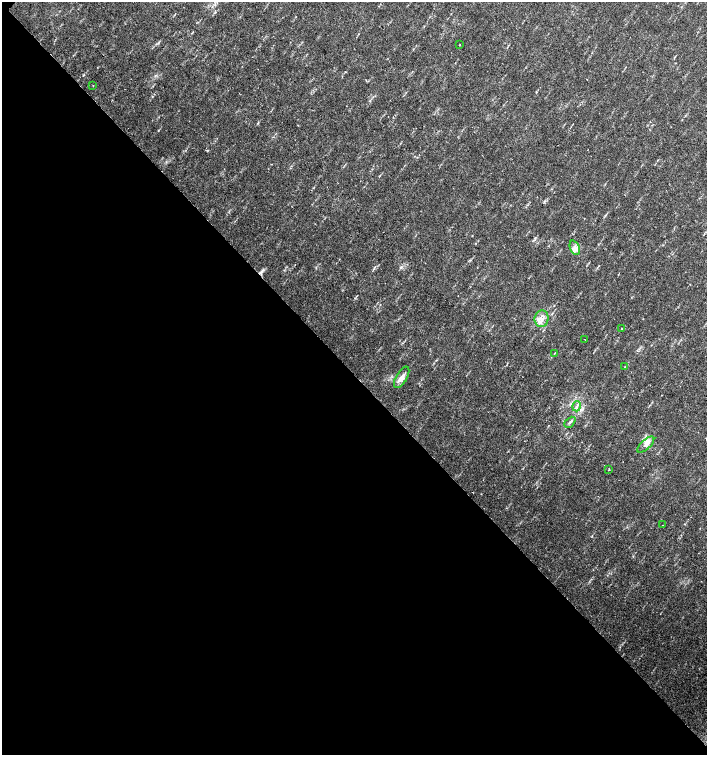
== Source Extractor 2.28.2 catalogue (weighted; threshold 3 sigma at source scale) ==
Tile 14 of 4 x 4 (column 2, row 4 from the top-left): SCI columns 1635-3043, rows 1-1506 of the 6023 x 6029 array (HDU 1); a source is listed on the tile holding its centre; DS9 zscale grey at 2 x 2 block average (1 PNG px = mean of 2 x 2 image px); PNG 709 x 757 px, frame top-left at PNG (2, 2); each listed source drawn as its Kron ellipse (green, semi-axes under 4 px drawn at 4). Shown black and unused: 51% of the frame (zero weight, under 2 of 3 exposures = <1% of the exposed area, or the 3 px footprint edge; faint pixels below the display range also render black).
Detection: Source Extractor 2.28.2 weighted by HDU 2 'WHT'; one run over the whole footprint, this tile lists its part. Background 0.0334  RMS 0.0041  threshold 0.0185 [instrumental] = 3 sigma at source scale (4.5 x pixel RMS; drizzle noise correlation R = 1.50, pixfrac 1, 0.0396/0.0396 arcsec/px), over >= 5 px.
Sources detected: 17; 2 cosmic-ray / hot-pixel residue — neither listed nor drawn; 1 inside a brighter listed object's ellipse — not listed separately; the other 14 listed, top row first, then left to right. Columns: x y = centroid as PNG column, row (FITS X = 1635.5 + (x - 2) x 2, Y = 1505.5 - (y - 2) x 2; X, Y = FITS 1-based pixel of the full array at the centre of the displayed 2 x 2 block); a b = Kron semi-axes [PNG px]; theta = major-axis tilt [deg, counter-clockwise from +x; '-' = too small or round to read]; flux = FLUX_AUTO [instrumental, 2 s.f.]
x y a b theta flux
460 45 2 2 - 0.51
93 85 2 2 - 0.44
575 248 7 4 -66 4.1
542 319 8 7 - 6.2
622 328 2 2 - 0.52
585 340 2 2 - 0.63
554 353 3 2 - 0.41
624 367 3 2 - 0.47
402 377 12 5 59 6
577 406 5 2 - 1.4
570 422 6 2 45 1.6
646 445 10 5 43 4.5
609 470 2 2 - 1.1
662 525 2 2 - 0.51
Diffuse or blended objects may show on this block-average render without a row.